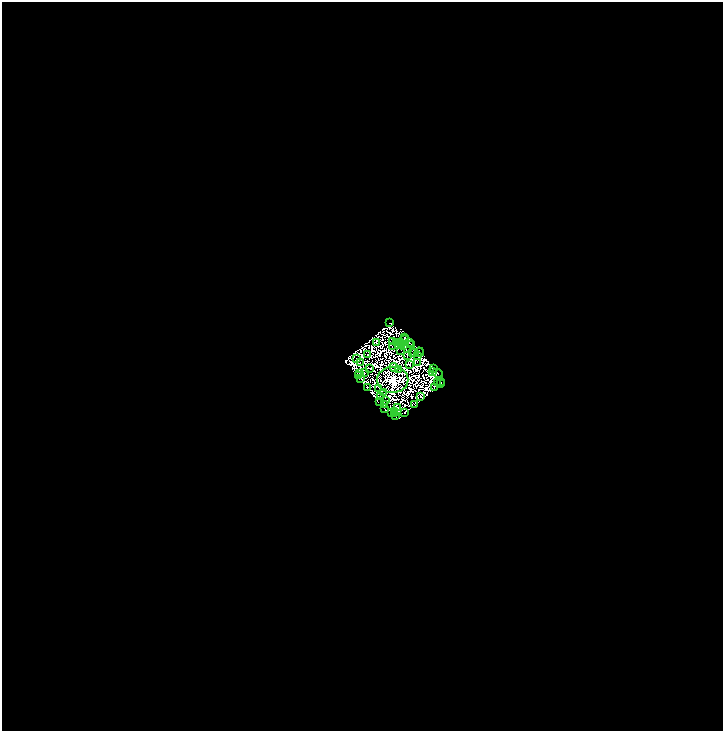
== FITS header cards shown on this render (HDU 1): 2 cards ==
NAXIS1  =                 1442
NAXIS2  =                 1458

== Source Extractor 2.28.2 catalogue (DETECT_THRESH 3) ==
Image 1442 x 1458 px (HDU 1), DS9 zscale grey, zoomed out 1/2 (1 PNG px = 2 x 2 image px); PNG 725 x 733 px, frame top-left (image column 2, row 1458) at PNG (2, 2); each listed source drawn as its Kron ellipse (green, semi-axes under 4 px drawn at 4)
Background 0.854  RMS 3.5e-04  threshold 0.00106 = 3 sigma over >= 5 px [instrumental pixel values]
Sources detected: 194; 140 cannot appear on this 1/2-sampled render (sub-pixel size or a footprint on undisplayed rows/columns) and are neither listed nor drawn; the other 54 listed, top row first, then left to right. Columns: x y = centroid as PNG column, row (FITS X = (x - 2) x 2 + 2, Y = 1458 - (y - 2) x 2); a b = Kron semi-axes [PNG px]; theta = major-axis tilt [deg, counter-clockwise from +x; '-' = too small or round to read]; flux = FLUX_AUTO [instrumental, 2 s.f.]
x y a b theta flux
390 323 2 1 - 52
405 337 3 2 - 0.24
404 339 2 2 - 1.6
392 342 2 1 - 0.13
376 343 2 1 - 3.6
397 343 3 1 - 20
400 343 2 1 - 21
409 343 2 2 - 6.8
401 345 3 1 - 8.1
404 345 2 1 - 16
411 345 3 1 - 25
392 346 2 1 - 15
401 351 2 1 - 22
412 352 2 1 - 6.7
415 352 3 1 - 0.084
420 352 4 2 - 70
368 354 2 1 - 7.1
418 355 2 2 - 23
407 356 2 1 - 16
356 358 2 1 - 21
417 362 2 1 - 7.7
360 363 2 1 - 17
410 365 2 1 - 16
394 367 4 1 - 14
370 369 3 2 - 3.6
433 369 2 1 - 19
399 370 2 1 - 7.1
364 372 2 1 - 17
432 372 2 1 - 16
359 373 2 1 - 5.6
438 373 5 1 - 13
359 376 3 2 - 30
361 378 2 1 - 7.8
393 380 15 13 2 22000
440 381 2 1 - 9.3
437 382 2 1 - 9.7
440 384 2 2 - 4.1
368 387 3 2 - 10
379 388 2 1 - 3.8
435 388 3 2 - 30
383 393 2 1 - 15
381 397 2 1 - 15
420 397 2 1 - 21
385 400 2 1 - 8.2
380 401 2 1 - 16
415 404 2 1 - 7.1
384 405 2 1 - 3.6
385 408 2 1 - 1.9
398 408 2 1 - 30
395 411 2 1 - 25
391 412 2 1 - 5.1
405 413 2 1 - 58
394 414 3 2 - 19
395 415 2 1 - 5.2
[140 sub-pixel or undisplayed-footprint detections neither listed nor drawn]